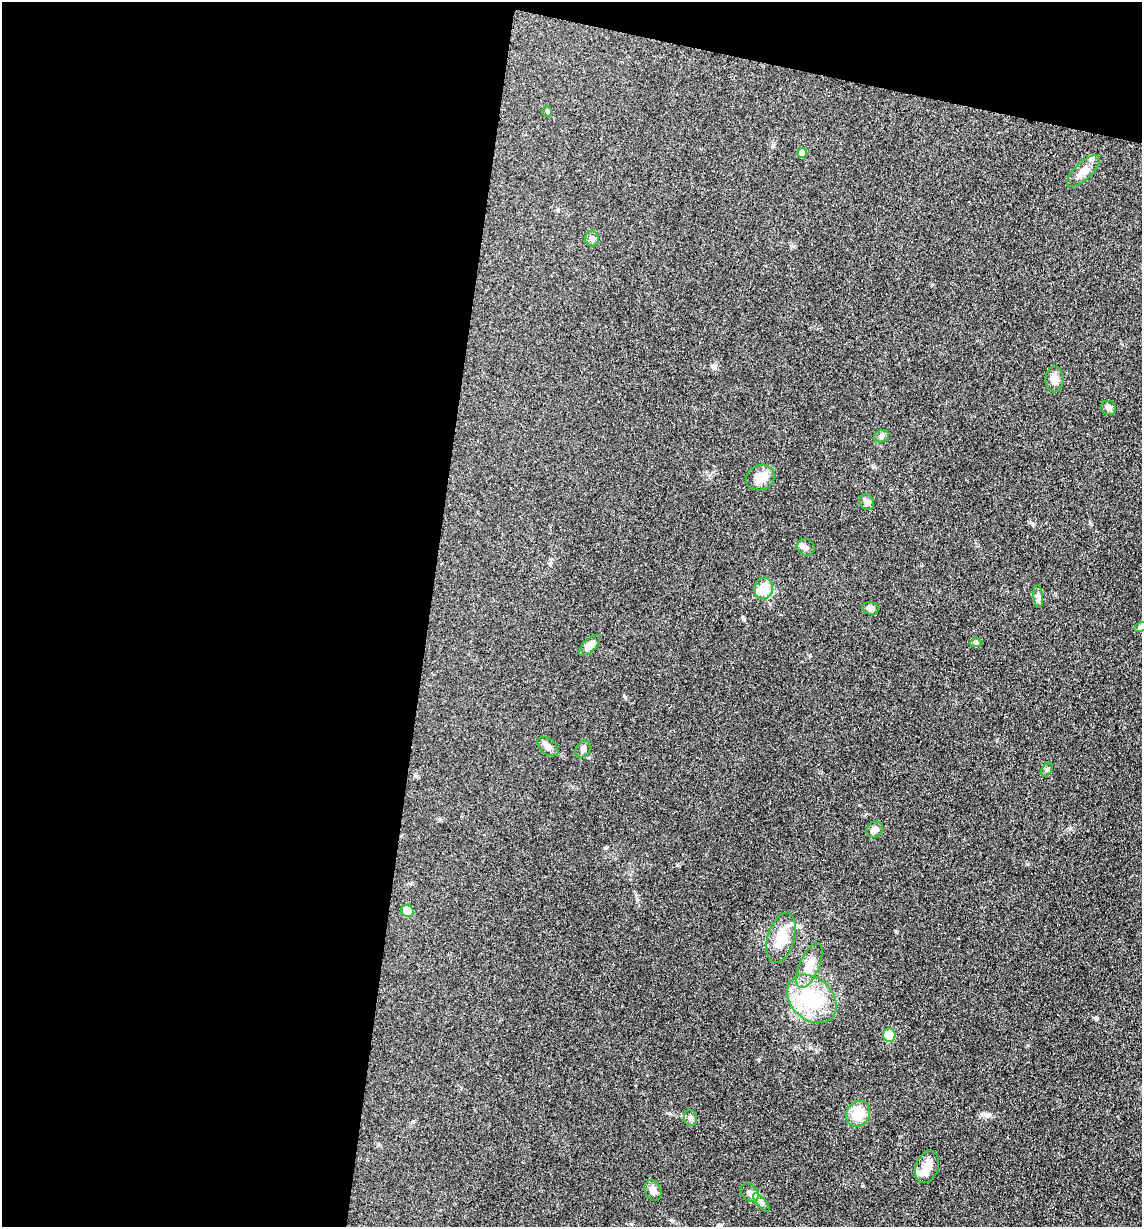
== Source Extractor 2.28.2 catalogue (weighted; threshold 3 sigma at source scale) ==
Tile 1 of 4 x 4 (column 1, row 1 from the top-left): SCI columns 246-1385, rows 3680-4904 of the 4932 x 4909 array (HDU 1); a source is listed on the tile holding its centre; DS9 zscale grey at full resolution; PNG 1144 x 1229 px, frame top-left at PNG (2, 2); each listed source drawn as its Kron ellipse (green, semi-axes under 4 px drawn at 4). Shown black and unused: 41% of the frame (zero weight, under 3 of 4 exposures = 1% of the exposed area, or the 3 px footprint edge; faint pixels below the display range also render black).
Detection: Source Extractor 2.28.2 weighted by HDU 2 'WHT'; one run over the whole footprint, this tile lists its part. Background 0.103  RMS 0.0072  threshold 0.0324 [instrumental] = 3 sigma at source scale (4.5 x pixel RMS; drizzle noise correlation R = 1.50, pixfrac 1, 0.05/0.05 arcsec/px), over >= 5 px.
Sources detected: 34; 1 inside a brighter object's white glare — neither listed nor drawn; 2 inside a brighter listed object's ellipse — not listed separately; the other 31 listed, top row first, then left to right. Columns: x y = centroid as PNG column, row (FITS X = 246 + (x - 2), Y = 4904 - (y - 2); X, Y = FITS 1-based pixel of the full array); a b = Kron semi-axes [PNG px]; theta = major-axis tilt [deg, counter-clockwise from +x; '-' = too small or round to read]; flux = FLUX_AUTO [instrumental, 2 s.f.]
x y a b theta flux
547 111 5 4 - 1.2
802 153 5 4 - 5.5
1083 171 21 8 43 6.9
592 238 8 7 - 2
1055 379 13 9 89 5.3
1109 408 8 6 -36 2.5
881 436 8 6 22 1.8
760 477 15 12 24 9.5
867 502 8 7 - 4
806 547 9 8 - 2.7
764 588 11 9 78 13
1038 597 11 5 -85 2
871 608 8 6 -12 3.3
1141 627 7 4 27 1.2
976 643 6 4 -1 1
589 645 13 6 44 5.4
548 747 12 7 -39 4
583 749 9 7 58 2.3
1047 770 7 5 61 1.4
875 830 9 7 44 3.3
407 911 6 6 - 8.2
781 938 26 13 73 17
809 966 24 10 68 12
812 999 28 21 -42 44
889 1035 7 6 - 16
858 1114 13 11 58 13
690 1118 8 6 -75 2.3
927 1167 17 11 70 8.6
653 1190 11 8 -65 4.2
750 1193 10 8 -44 3.1
761 1202 11 4 -50 2.4
Isophote crosses this tile's border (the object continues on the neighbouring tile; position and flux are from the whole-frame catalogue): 1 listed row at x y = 1141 627
Unlisted compact peaks at least as high as the median listed source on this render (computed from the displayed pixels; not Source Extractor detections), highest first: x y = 896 931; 989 1114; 624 696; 669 1113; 1032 523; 714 365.